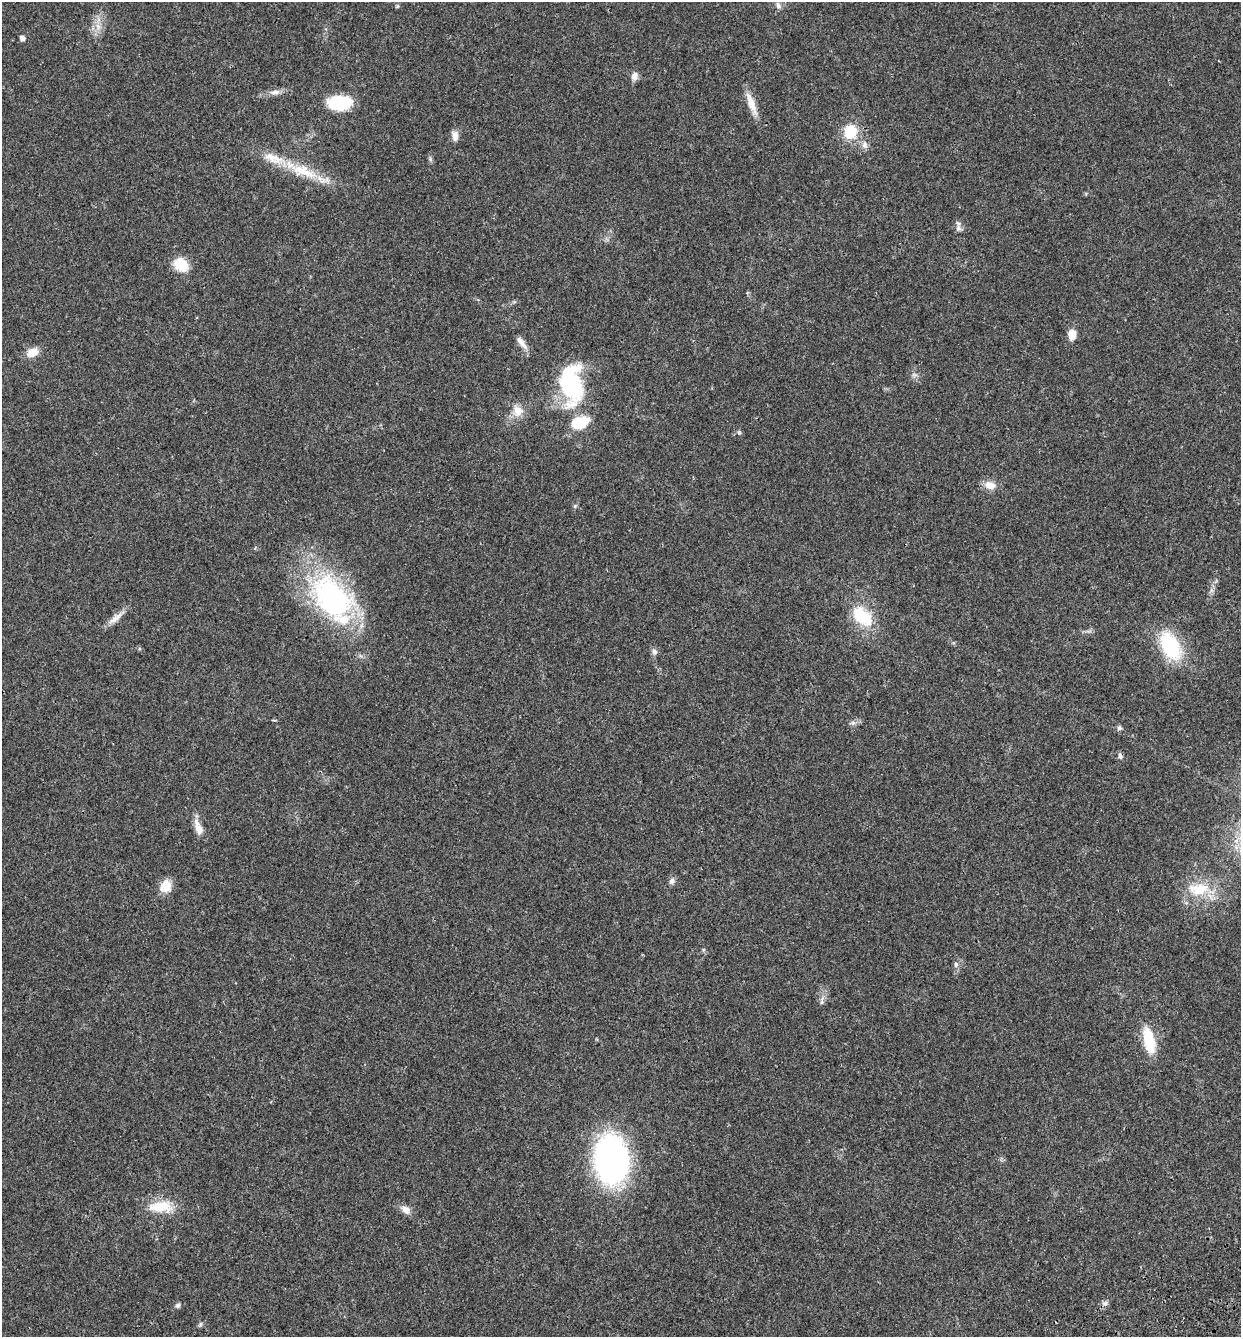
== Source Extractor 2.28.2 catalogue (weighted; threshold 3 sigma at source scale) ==
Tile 6 of 4 x 4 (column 2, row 2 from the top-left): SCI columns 1507-2745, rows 2793-4127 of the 5439 x 5585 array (HDU 1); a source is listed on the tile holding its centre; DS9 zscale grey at full resolution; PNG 1243 x 1339 px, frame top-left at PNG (2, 2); no overlay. Shown black and unused: <1% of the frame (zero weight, under 3 of 4 exposures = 9% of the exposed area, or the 3 px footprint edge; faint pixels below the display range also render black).
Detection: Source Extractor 2.28.2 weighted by HDU 2 'WHT'; one run over the whole footprint, this tile lists its part. Background 0.0211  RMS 0.003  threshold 0.0134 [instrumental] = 3 sigma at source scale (4.5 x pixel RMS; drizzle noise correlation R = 1.50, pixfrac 1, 0.0396/0.0396 arcsec/px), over >= 5 px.
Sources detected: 47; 2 inside a brighter listed object's ellipse — not listed separately; the other 45 listed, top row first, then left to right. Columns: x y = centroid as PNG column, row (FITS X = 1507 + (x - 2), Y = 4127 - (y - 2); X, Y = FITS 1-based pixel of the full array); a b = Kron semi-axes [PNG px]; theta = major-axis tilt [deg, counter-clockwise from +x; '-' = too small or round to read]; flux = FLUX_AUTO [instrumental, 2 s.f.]
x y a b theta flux
778 5 9 7 -64 1
397 6 6 4 89 0.36
98 26 9 7 -87 1.8
22 38 4 4 - 1.5
634 76 10 8 73 1.8
275 92 13 7 3 1.7
339 103 24 14 3 15
751 104 33 8 -68 4
850 132 12 10 71 10
455 136 13 8 -82 1.7
865 145 12 8 -84 1.5
303 171 41 15 -19 11
958 228 10 8 -81 1.2
181 265 15 11 -37 8.4
1072 334 10 7 86 4.6
522 343 20 7 -51 2.2
32 352 15 10 27 3.3
914 375 9 4 -9 0.69
571 384 53 27 -86 28
518 411 16 13 -80 3.8
739 432 6 5 - 0.49
990 485 16 10 -13 2.9
575 506 6 4 46 0.44
333 598 68 41 -54 58
862 616 31 18 -44 12
116 618 27 7 39 2.7
1170 646 29 17 -61 21
654 652 9 7 -72 0.99
853 723 8 6 20 0.89
1119 728 6 5 - 0.79
1120 756 8 5 -75 0.76
198 827 22 9 -70 2.9
672 881 8 7 - 1.1
165 886 15 13 70 4
1199 889 34 16 -1 11
703 950 6 4 72 0.34
956 964 9 6 -90 0.95
822 1001 14 5 83 1.2
1149 1040 28 11 -78 11
611 1159 35 23 -86 110
160 1207 34 15 2 8
406 1209 14 9 -32 1.9
1105 1303 9 6 18 0.92
178 1305 7 6 - 0.79
200 1324 7 5 60 0.52